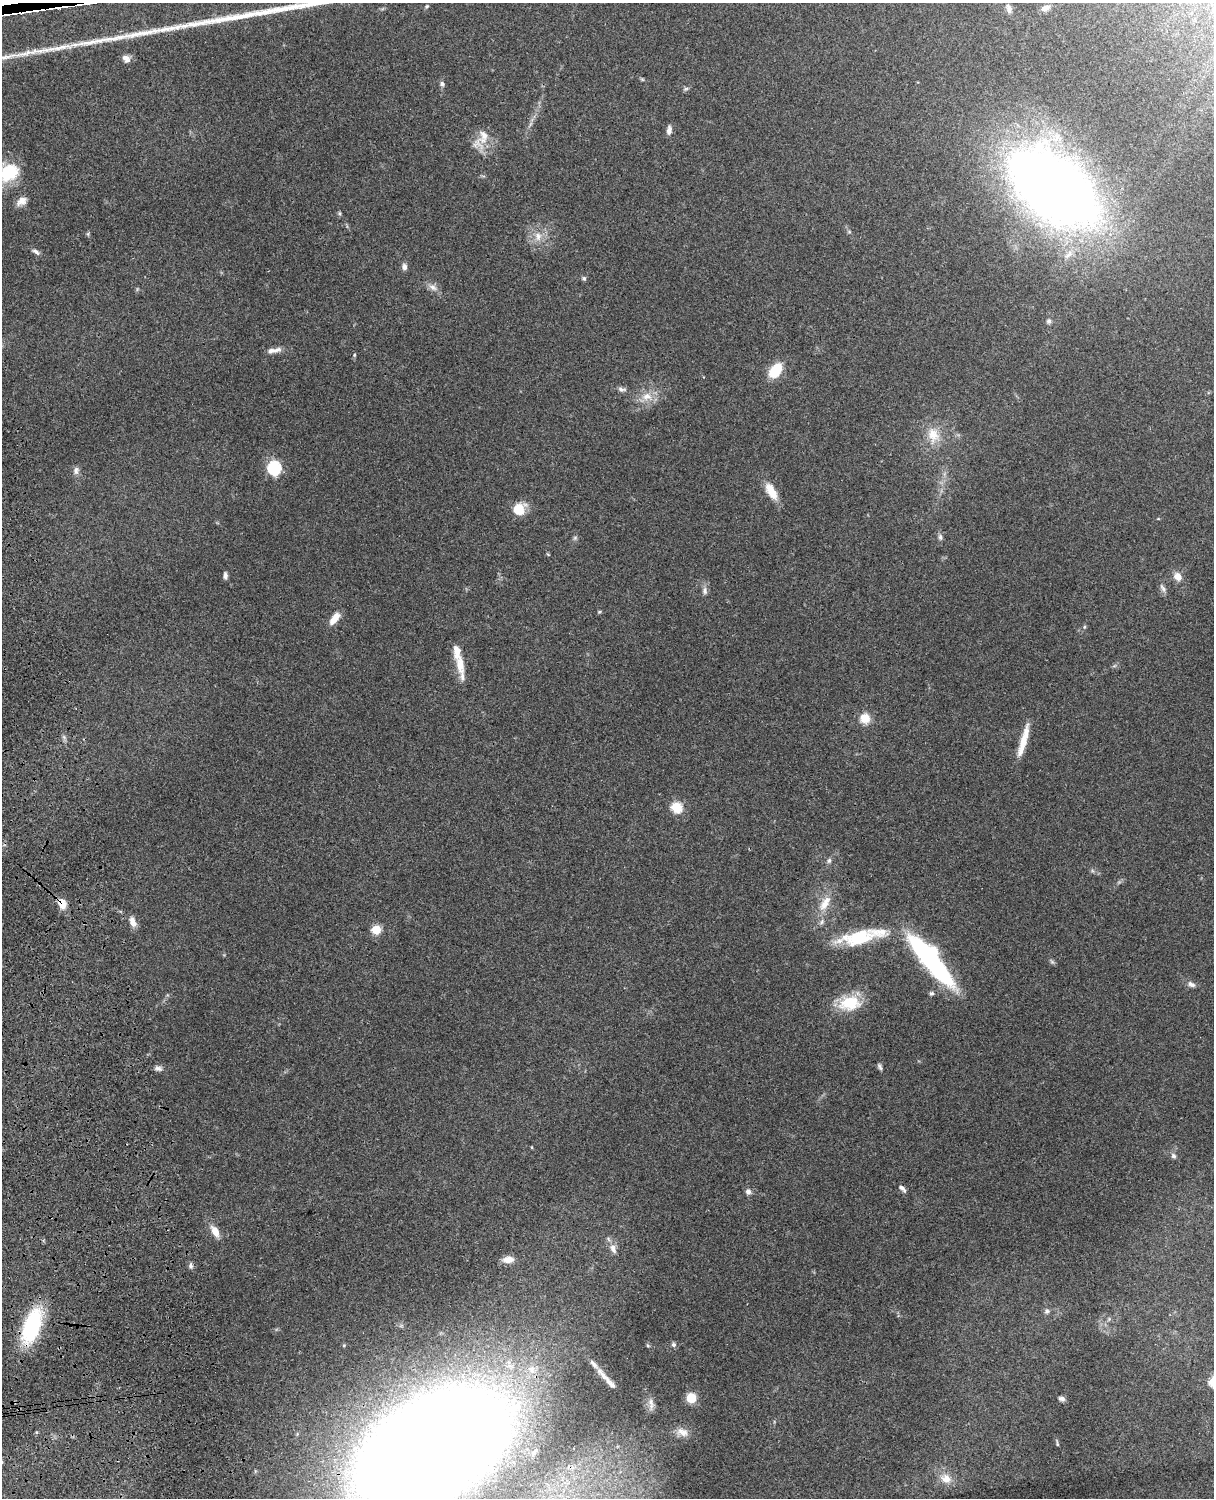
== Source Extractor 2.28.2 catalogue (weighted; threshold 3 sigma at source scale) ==
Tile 7 of 4 x 3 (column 3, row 2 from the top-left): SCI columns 2546-3757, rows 1773-3268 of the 5088 x 4927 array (HDU 1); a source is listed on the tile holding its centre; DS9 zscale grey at full resolution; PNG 1216 x 1500 px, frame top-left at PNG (2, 3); no overlay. Shown black and unused: <1% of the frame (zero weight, under 3 of 4 exposures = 6% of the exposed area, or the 3 px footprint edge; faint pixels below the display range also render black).
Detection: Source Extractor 2.28.2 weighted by HDU 2 'WHT'; one run over the whole footprint, this tile lists its part. Background 0.106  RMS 0.0065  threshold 0.0294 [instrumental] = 3 sigma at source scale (4.5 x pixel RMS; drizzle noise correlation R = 1.50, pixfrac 1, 0.05/0.05 arcsec/px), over >= 5 px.
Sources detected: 96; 2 inside a brighter object's white glare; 9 cosmic-ray / hot-pixel residue — not listed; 8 inside a brighter listed object's ellipse — not listed separately; the other 77 listed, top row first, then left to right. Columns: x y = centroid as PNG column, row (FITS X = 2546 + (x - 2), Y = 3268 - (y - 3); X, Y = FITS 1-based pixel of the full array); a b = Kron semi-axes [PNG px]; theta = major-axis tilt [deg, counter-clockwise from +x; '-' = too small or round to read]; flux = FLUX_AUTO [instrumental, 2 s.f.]
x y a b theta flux
94 3 24 2 0 110
426 6 5 4 - 0.87
1045 8 11 7 24 3.9
1009 9 12 7 -76 2.7
125 57 12 7 -4 3
442 84 8 6 -77 1.8
686 89 7 4 2 1.2
669 130 11 6 83 3
481 139 33 14 59 12
9 173 25 18 36 27
1054 188 60 35 -39 1000
22 201 14 9 33 4.9
340 213 7 3 -82 0.94
88 234 6 4 -73 0.88
538 236 13 9 -89 6.2
36 252 11 5 -32 2
404 267 9 6 -81 2.4
584 278 6 5 - 1.2
433 287 13 8 -22 3.6
1049 321 6 6 - 1.8
274 350 20 6 11 4.3
354 355 6 3 72 0.71
775 370 13 9 54 24
622 389 13 6 -11 2.3
647 396 15 12 9 8.6
933 435 22 17 -67 13
274 468 6 6 - 100
76 470 11 7 78 2.7
771 491 24 10 -60 10
519 509 13 11 30 14
940 537 9 5 -80 1.8
575 538 7 5 45 1.2
548 554 5 3 - 0.61
225 576 7 4 -89 2.2
1177 576 11 9 -51 5
1163 588 13 5 -56 2.3
705 591 10 6 -87 2.5
599 612 5 3 - 0.71
335 618 16 7 53 7.4
1084 627 6 4 71 0.83
460 664 27 11 -84 9.9
865 718 11 10 - 9.3
1023 741 41 7 74 13
676 807 6 5 - 47
829 861 7 5 73 1.6
825 903 25 11 58 11
62 904 13 9 -65 7.8
133 922 13 7 -67 5.1
376 929 5 5 - 33
859 937 48 17 14 35
930 959 64 17 -48 96
1191 984 11 7 -24 2.8
931 993 6 5 - 1.3
850 1003 22 14 7 27
880 1067 10 4 -64 1.5
158 1068 10 6 -10 2.4
532 1147 4 3 - 0.49
1173 1156 8 6 -59 1.8
902 1188 10 5 -43 2.5
748 1192 8 6 -74 2.4
215 1231 16 8 -59 6.6
613 1249 14 7 -66 4.4
508 1259 12 8 2 6.3
191 1266 7 6 - 1.7
1047 1311 8 6 80 1.7
1109 1319 6 5 - 1.1
32 1326 31 14 72 69
673 1344 6 6 - 1.6
648 1346 6 3 -19 0.71
594 1364 31 7 -53 6.1
691 1398 8 8 - 13
1062 1399 7 5 -20 2.2
651 1402 12 8 -71 4
682 1432 17 10 -24 5.8
1057 1443 9 3 -82 0.93
431 1449 102 57 30 3000
946 1478 17 13 -27 8.5
Overlapping masked pixels (flux is a lower limit): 4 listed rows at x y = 94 3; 62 904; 32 1326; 431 1449
Isophote crosses this tile's border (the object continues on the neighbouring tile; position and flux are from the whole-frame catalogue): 2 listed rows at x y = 9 173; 431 1449